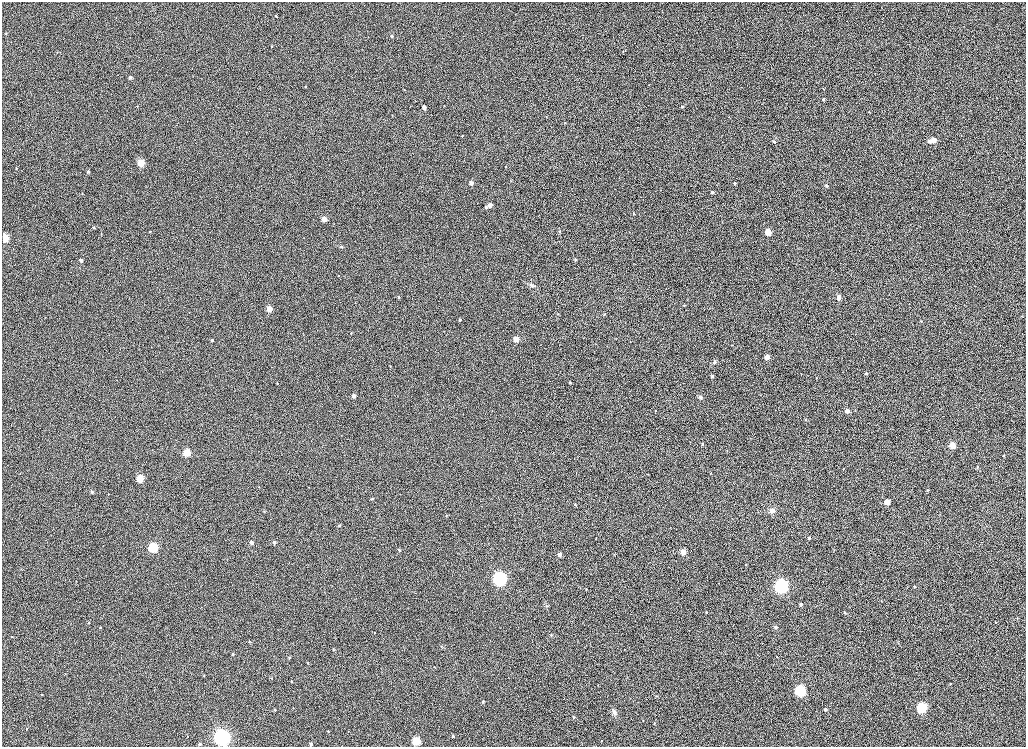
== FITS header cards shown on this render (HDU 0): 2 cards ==
NAXIS1  =                 2048
NAXIS2  =                 1489

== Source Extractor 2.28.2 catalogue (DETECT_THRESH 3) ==
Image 2048 x 1489 px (HDU 0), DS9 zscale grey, zoomed out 1/2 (1 PNG px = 2 x 2 image px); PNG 1028 x 749 px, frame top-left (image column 1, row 1489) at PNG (2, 2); no overlay
Background 1090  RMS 5.7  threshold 17.2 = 3 sigma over >= 5 px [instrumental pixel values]
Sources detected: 148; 1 cannot appear on this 1/2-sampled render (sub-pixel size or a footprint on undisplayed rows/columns) and is not listed; the other 147 listed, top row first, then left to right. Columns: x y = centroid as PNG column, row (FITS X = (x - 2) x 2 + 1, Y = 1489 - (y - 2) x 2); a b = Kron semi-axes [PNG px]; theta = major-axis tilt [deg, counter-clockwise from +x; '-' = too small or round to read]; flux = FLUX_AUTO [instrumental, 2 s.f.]
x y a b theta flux
276 16 2 2 - 2000
6 33 3 2 - 750
392 36 2 2 - 2600
272 46 3 2 - 860
623 51 4 2 - 780
57 52 3 2 - 600
130 77 3 3 - 4400
1016 81 2 2 - 560
649 85 3 2 - 480
305 86 2 2 - 1400
823 89 3 2 - 650
404 90 2 2 - 470
824 99 3 2 - 1800
137 106 2 2 - 910
682 107 3 3 - 2400
424 108 3 3 - 8500
869 112 2 2 - 580
392 115 3 2 - 480
546 117 3 3 - 740
565 122 2 2 - 470
462 136 3 2 - 550
934 140 3 3 - 13000
929 141 3 3 - 7200
774 142 4 4 - 2100
141 163 3 3 - 53000
16 168 3 3 - 1100
88 172 3 2 - 2500
471 183 3 3 - 11000
735 183 3 3 - 2200
826 186 3 3 - 2700
712 192 3 2 - 3000
82 193 2 2 - 600
490 205 3 3 - 12000
486 207 3 3 - 2800
633 213 2 2 - 1200
324 219 3 3 - 21000
94 227 3 3 - 1600
560 231 4 3 - 1100
150 232 3 3 - 1400
768 232 3 3 - 40000
101 234 3 3 - 930
4 238 3 3 - 130000
341 247 5 4 - 1400
13 249 3 2 - 410
575 259 4 4 - 1300
81 260 3 3 - 6500
338 276 3 2 - 930
532 285 7 5 -21 4000
509 287 3 2 - 480
399 297 3 3 - 1600
839 297 5 4 - 3800
684 305 3 3 - 970
269 309 3 3 - 21000
604 314 4 2 - 810
460 320 3 3 - 1900
921 321 3 3 - 880
351 333 3 2 - 790
516 339 3 3 - 21000
212 340 2 2 - 1800
732 345 2 2 - 660
767 357 3 3 - 18000
714 362 6 4 58 1800
658 372 2 1 - 360
866 373 3 3 - 2200
712 376 2 2 - 2700
816 378 2 2 - 410
277 383 2 2 - 1000
570 383 4 3 - 1200
353 396 3 3 - 8600
700 397 4 3 - 2200
492 411 2 2 - 420
655 411 2 1 - 430
847 411 3 3 - 9500
805 420 4 3 - 850
702 444 2 2 - 1600
952 445 3 3 - 35000
187 453 3 3 - 56000
1004 455 2 2 - 760
977 467 4 3 - 1100
648 474 3 2 - 390
140 479 4 3 - 56000
259 487 3 2 - 380
309 487 2 2 - 440
927 490 3 2 - 580
92 492 4 4 - 1200
108 494 2 1 - 410
372 499 2 2 - 1600
887 502 3 3 - 21000
575 505 4 2 - 670
264 511 3 2 - 610
772 511 6 5 - 7300
446 515 3 2 - 810
339 525 3 3 - 990
809 538 2 2 - 1800
251 542 3 2 - 5300
274 542 3 2 - 4900
153 547 4 3 - 140000
399 550 2 2 - 2000
683 552 3 3 - 24000
559 555 3 2 - 7600
746 565 2 2 - 780
500 579 4 4 - 620000
76 581 3 2 - 460
781 586 4 4 - 650000
914 587 2 2 - 1400
586 589 2 2 - 710
881 601 2 1 - 340
800 605 3 2 - 3100
546 606 4 3 - 1000
706 612 2 2 - 1200
845 613 3 2 - 850
1017 618 3 2 - 660
995 622 2 2 - 690
89 623 2 2 - 1100
775 627 5 4 - 2200
100 628 2 2 - 1400
374 632 2 1 - 360
551 635 3 3 - 740
12 637 2 2 - 650
249 641 3 3 - 780
441 646 3 3 - 580
624 649 2 2 - 430
333 650 3 2 - 730
233 654 3 2 - 2400
289 658 4 3 - 960
308 663 2 2 - 700
204 676 2 2 - 400
291 681 2 2 - 1600
950 684 2 2 - 960
800 691 4 4 - 260000
42 694 2 2 - 630
483 702 3 2 - 2300
922 707 4 3 - 200000
293 708 2 2 - 520
825 709 2 2 - 3700
275 710 3 2 - 1100
614 712 6 5 - 4700
574 717 3 3 - 860
654 723 3 3 - 770
26 729 2 2 - 390
328 731 2 2 - 1000
453 736 2 2 - 2000
222 737 6 6 - 470000
602 740 2 2 - 490
416 741 3 3 - 84000
200 744 2 2 - 3400
311 744 2 2 - 4100
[1 sub-pixel or undisplayed-footprint detection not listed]